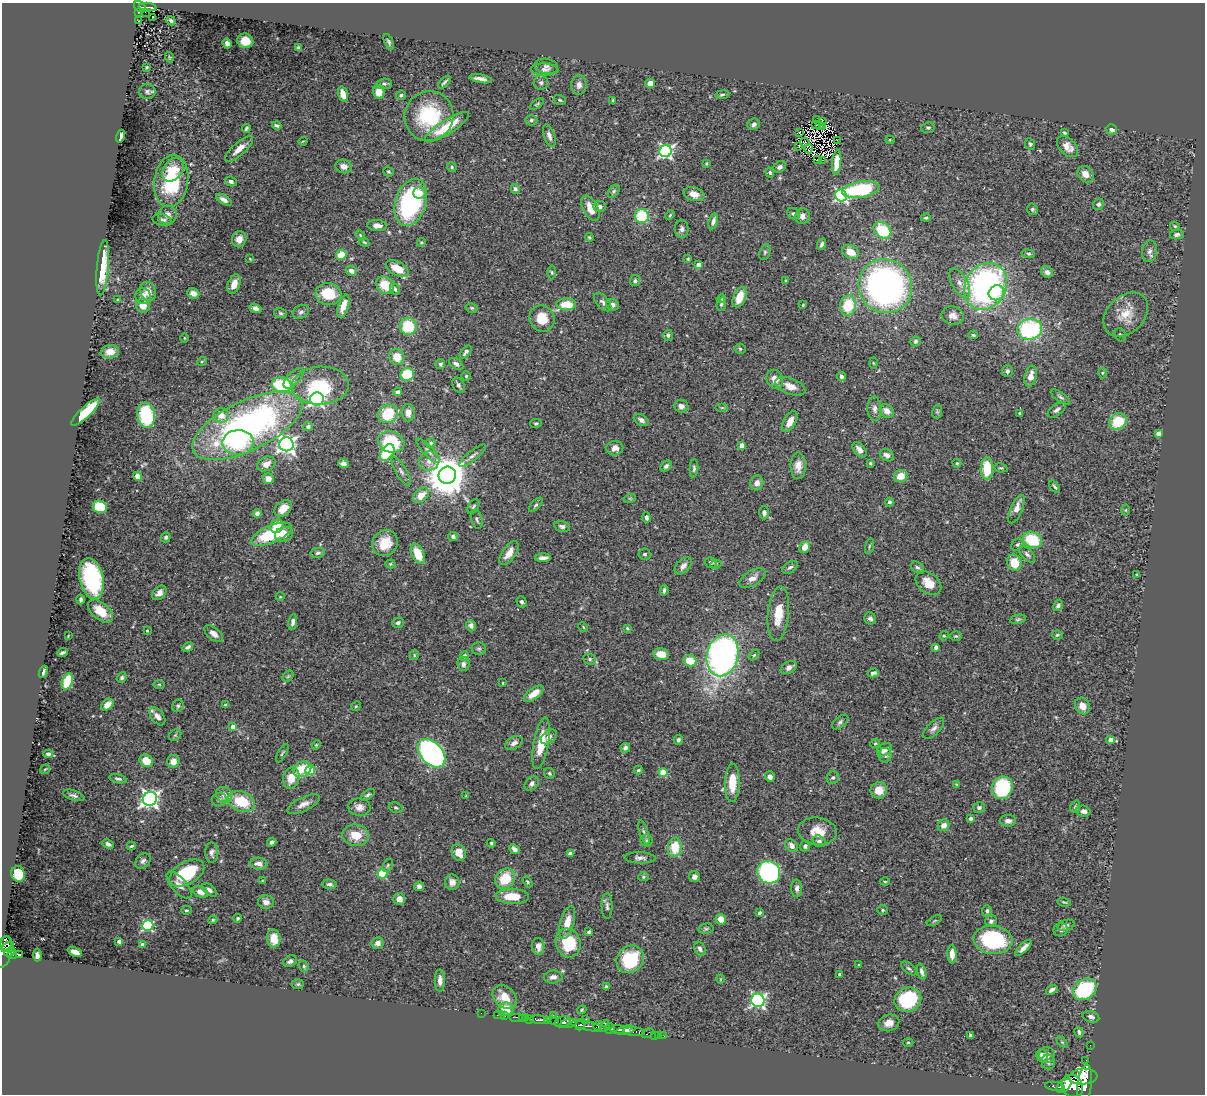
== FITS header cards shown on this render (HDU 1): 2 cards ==
NAXIS1  =                 1203
NAXIS2  =                 1092

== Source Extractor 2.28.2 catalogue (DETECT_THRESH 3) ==
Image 1203 x 1092 px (HDU 1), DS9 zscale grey, 1 PNG px = 1 image px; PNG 1207 x 1096 px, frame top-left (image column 1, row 1092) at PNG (2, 3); each listed source drawn as its Kron ellipse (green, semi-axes under 4 px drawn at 4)
Background 0.883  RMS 0.031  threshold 0.0926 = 3 sigma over >= 5 px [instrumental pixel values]
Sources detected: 502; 6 with non-positive FLUX_AUTO (blend fragments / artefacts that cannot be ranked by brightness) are neither listed nor drawn; the other 496 listed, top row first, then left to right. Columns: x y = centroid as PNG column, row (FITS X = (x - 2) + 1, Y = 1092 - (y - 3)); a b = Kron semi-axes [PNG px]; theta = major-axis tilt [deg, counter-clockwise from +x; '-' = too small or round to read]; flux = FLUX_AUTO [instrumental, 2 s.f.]
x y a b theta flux
140 7 6 4 -43 200
148 7 9 3 -4 160
139 12 3 2 - 29
145 12 2 2 - 13
153 17 3 2 - 1.8
139 21 3 2 - 1.1
171 21 4 3 - 5.4
245 41 8 7 - 31
389 42 8 4 -65 3.8
227 43 5 4 - 10
298 48 4 4 - 4.6
169 57 5 3 - 1.7
546 66 12 7 -11 8.2
147 67 3 3 - 2.4
544 69 14 6 -3 8.3
480 79 11 3 -10 9.9
444 82 8 3 45 4.3
541 83 7 7 - 6.4
650 83 5 4 - 16
384 84 8 5 7 4.3
579 85 10 7 82 12
147 91 8 7 - 6.4
379 92 7 5 -77 22
343 94 8 4 -73 18
401 95 5 4 - 3.3
722 95 7 4 7 3.6
560 100 6 4 -18 3.1
613 101 4 3 - 3.9
537 104 8 4 35 2.8
429 116 25 24 - 140
531 120 6 5 - 4.3
816 120 2 2 - 1.5
822 121 3 2 - 480
754 124 6 5 - 6.4
277 125 5 3 - 4
816 125 2 2 - 1.1
819 125 4 2 - 1.1
447 127 26 7 32 65
823 127 3 2 - 0.96
246 128 4 3 - 3.2
928 128 7 5 8 4.7
1112 129 5 5 - 8.1
799 133 4 3 - 5.3
1064 133 4 3 - 2.5
121 136 6 3 74 7.3
549 136 12 5 -71 8.1
890 140 4 4 - 2.1
303 141 4 3 - 1.5
837 141 4 2 - 1.4
805 142 4 2 - 1.6
1030 144 6 5 - 3.3
799 147 3 2 - 5.1
1067 147 13 8 -45 18
239 149 18 6 41 19
809 149 4 2 - 1.5
665 151 6 6 - 430
817 159 3 2 - 1.7
822 160 3 2 - 2.9
836 162 12 4 83 25
706 164 3 2 - 2
344 166 8 7 - 12
452 167 5 4 - 2.7
779 167 7 5 30 6.1
173 169 13 9 54 26
389 172 5 4 - 3.6
770 173 5 3 - 3
1085 174 9 7 -47 18
171 181 26 17 81 150
231 181 6 4 -26 5.8
515 189 5 4 - 4.4
861 190 19 8 9 160
614 191 7 4 50 3.8
420 193 6 6 - 17
694 194 10 6 -14 18
841 195 6 5 - 360
224 200 9 4 -30 8.9
411 202 24 15 72 300
1098 204 6 5 - 5.5
600 207 6 5 - 7.1
590 208 14 7 -62 28
1032 209 6 5 - 4.1
793 214 7 5 -31 5
167 215 9 9 - 12
670 215 5 3 - 2
642 216 7 7 - 79
802 216 8 7 - 11
926 218 5 3 - 3.9
162 220 10 5 -13 7
713 221 8 4 74 7.3
377 226 10 5 -4 10
1175 226 5 4 - 3.1
682 229 9 7 89 7.9
882 230 9 7 -37 96
1177 234 7 5 13 5.6
360 235 5 4 - 2.7
589 237 4 3 - 2.5
239 239 8 7 - 15
364 242 5 3 - 2.4
421 242 4 4 - 2.5
822 244 6 4 66 5.7
1150 251 11 7 81 8.8
765 252 8 5 72 4.5
850 252 9 6 -29 28
1028 254 7 4 -9 3.5
341 255 5 5 - 33
250 259 4 3 - 1.5
688 259 3 3 - 2
698 265 4 4 - 20
103 268 28 6 85 52
397 269 12 7 -29 36
351 271 6 5 - 8.3
552 272 7 3 -89 2.6
1047 272 6 5 - 9
635 281 5 5 - 4.1
786 281 4 3 - 2.1
960 283 16 8 -61 17
234 284 10 6 68 18
385 285 10 8 -43 39
885 286 27 26 - 820
986 286 24 20 61 620
395 289 6 4 -62 4.5
148 291 10 7 -69 21
193 293 6 5 - 10
996 293 8 7 - 26
328 294 13 11 -8 65
143 296 8 7 - 13
739 297 11 6 68 41
722 299 4 3 - 1.5
118 300 4 3 - 1.9
603 302 11 6 -47 7.6
566 304 10 6 -2 39
721 304 7 4 79 4.3
613 305 6 5 - 8.8
803 305 3 2 - 1.8
848 305 10 8 79 72
143 306 7 7 - 22
343 306 12 5 73 23
255 308 6 4 -19 7.8
472 308 6 4 -14 3.2
301 312 8 6 28 6.6
280 313 6 4 -17 3.5
1126 315 25 18 44 48
953 316 11 9 -16 13
542 318 13 12 - 41
408 326 8 8 - 76
1030 329 12 10 13 240
668 335 5 4 - 4.9
973 335 4 3 - 2.8
1120 335 7 5 -63 4.5
184 338 5 3 - 1.7
915 341 5 4 - 4
740 349 5 5 - 3.1
110 352 9 6 9 19
466 352 8 4 51 5.4
397 357 8 7 - 32
202 361 5 3 - 2.1
873 363 5 3 - 1.9
440 364 5 4 - 3.4
456 364 8 5 -33 6.2
1007 371 6 5 - 5.6
1102 373 5 3 - 2.2
407 374 7 6 - 91
466 376 4 4 - 2.3
841 376 4 4 - 7.2
1031 376 10 6 77 17
293 378 13 6 47 8.8
775 379 10 8 -67 17
282 385 10 7 -9 130
458 385 8 5 -64 6.3
320 386 28 19 4 110
790 386 16 8 -21 20
397 392 4 4 - 5.8
1060 397 11 4 -34 5.5
317 399 7 6 - 470
681 406 7 6 - 7.8
722 408 6 4 0 2.7
875 409 12 7 -87 9.5
1057 410 10 5 36 7.8
887 411 8 6 -42 15
86 412 19 5 44 85
937 412 7 5 79 3.3
408 413 9 6 -87 14
1020 413 3 3 - 2.6
388 414 10 8 39 77
146 415 13 8 -81 130
221 415 8 7 - 20
641 420 8 5 -32 7.6
790 422 11 6 61 20
1118 422 9 8 - 67
536 423 6 4 9 2.8
247 426 60 25 26 740
308 427 5 4 - 5.4
1158 433 4 4 - 12
391 442 13 10 -16 95
238 443 15 12 2 100
431 443 5 4 - 3
286 444 7 7 - 940
742 445 4 4 - 18
615 448 8 7 - 13
860 450 9 5 -49 11
428 451 16 5 -47 8.3
387 452 9 6 55 150
473 455 16 5 38 8.3
887 455 7 5 -32 8.7
429 461 10 9 - 16
870 463 3 3 - 2.9
957 463 4 4 - 2.3
266 464 10 7 22 14
343 464 5 4 - 9.2
666 466 6 4 46 5.4
798 466 13 7 90 18
694 468 9 4 87 5
987 468 11 6 89 61
1001 468 6 4 -10 2.9
401 471 16 5 -60 8.6
447 475 9 8 - 7000
137 476 5 4 - 13
901 476 7 6 - 27
268 479 5 5 - 17
757 483 7 6 - 12
1055 487 7 3 -53 3.4
421 495 9 6 39 24
630 498 6 4 18 2.7
889 502 4 4 - 6.8
536 505 8 4 47 4.2
473 506 8 5 59 4.4
100 507 7 6 - 65
283 508 10 6 41 25
1016 509 15 6 66 16
1126 510 5 4 - 2.4
764 513 6 5 - 6.5
257 514 4 4 - 6.8
646 517 5 4 - 5.7
477 519 10 5 -73 5.3
277 526 7 6 - 36
562 526 8 5 -12 6.5
271 534 22 8 22 110
284 534 9 7 20 20
453 536 5 4 - 5.3
166 537 5 4 - 5.1
1032 540 10 7 -25 83
385 543 13 12 - 40
1017 545 7 5 42 4.3
869 546 8 3 77 2.6
805 547 6 5 - 20
318 553 7 5 11 4.4
509 553 14 6 56 19
418 554 11 6 -65 45
645 554 6 5 - 4.7
1027 554 10 5 -45 5.9
543 558 8 4 2 8.7
711 562 6 5 - 5.5
1014 563 8 7 - 48
390 564 5 4 - 2.5
716 564 6 3 20 3
683 566 10 6 45 9.9
790 567 8 5 31 6.2
917 568 7 5 -36 4.4
1136 574 2 2 - 1.6
752 578 14 7 30 14
91 579 20 12 -76 280
928 583 14 10 -38 29
664 590 5 3 - 4.3
159 593 8 6 45 12
280 597 4 3 - 1.4
81 599 5 3 - 4.8
521 602 6 5 - 5.2
1058 605 6 4 60 6
100 611 15 8 -40 40
778 614 27 10 84 46
870 618 6 5 - 5.7
1018 619 8 4 13 3.7
293 622 8 4 80 8
398 623 6 5 - 5.2
471 626 6 5 - 6.7
583 627 5 3 - 2.2
627 628 4 4 - 2.4
147 631 4 3 - 2
214 634 11 6 -39 12
1057 635 5 4 - 3.1
68 636 3 2 - 1.5
944 636 5 4 - 2.3
956 636 6 4 -1 3.1
188 647 6 3 32 5.7
936 647 4 4 - 5.5
479 649 7 6 - 4.3
62 653 5 3 - 4.4
661 654 8 6 -13 29
414 655 5 4 - 2.5
723 655 21 15 77 730
754 655 6 4 45 2.7
465 656 5 4 - 8.9
590 659 6 5 - 4.2
690 661 7 5 -15 48
463 664 7 6 - 7.1
789 667 9 5 31 9.2
43 672 6 3 68 5.7
873 673 6 4 16 6.7
288 676 6 4 44 3.1
122 678 5 4 - 3.6
67 681 8 5 70 91
503 683 3 2 - 1.8
159 684 6 3 0 2.2
534 694 11 5 36 24
107 705 7 5 42 15
225 705 3 3 - 2.9
178 706 6 5 - 4.3
356 706 5 4 - 2.3
1082 706 9 7 -59 17
157 716 10 6 -53 14
840 722 9 5 38 5.5
233 726 4 4 - 16
934 728 13 6 46 8.6
175 735 7 5 44 3.4
549 737 9 6 39 8.3
678 740 5 4 - 4.8
1110 740 4 4 - 15
514 743 9 6 29 8.9
541 743 26 7 80 50
875 743 5 4 - 2.5
316 745 5 4 - 2.2
625 748 5 4 - 6.9
884 750 8 6 34 16
282 753 10 3 60 3.4
432 753 16 11 -48 610
48 754 4 4 - 4.5
885 755 7 6 - 6.1
146 761 7 6 - 27
173 761 6 6 - 17
45 769 5 3 - 1.7
302 769 9 7 25 44
310 770 5 4 - 97
638 770 4 3 - 3.1
549 773 6 5 - 3.9
663 773 4 4 - 64
770 777 5 5 - 7.1
291 778 10 8 77 33
833 778 6 6 - 4.5
118 779 9 4 -13 4.4
532 783 8 6 46 7
732 783 19 7 89 43
956 784 3 2 - 1.5
1002 788 11 10 - 160
879 790 8 8 - 29
74 795 11 5 -17 5.8
224 795 8 7 - 15
368 795 8 4 34 4.5
465 796 4 2 - 1.3
150 799 7 6 - 870
219 800 7 6 - 5
241 802 14 9 -21 72
303 804 17 7 25 14
359 807 11 8 -5 13
1075 807 6 5 - 3.3
396 808 7 5 -20 3.8
979 808 6 5 - 5.5
1083 811 7 5 -13 7.8
971 818 4 4 - 4.6
1008 821 8 5 -1 7.5
944 825 6 5 - 15
817 831 19 13 -6 38
644 832 12 4 -73 5.6
356 835 13 11 -6 38
647 841 6 6 - 4.2
819 841 6 5 - 7.7
272 842 5 4 - 5.8
491 843 4 4 - 3.2
108 844 6 4 -25 6.8
131 846 4 3 - 3.2
792 846 7 5 -49 12
805 846 5 5 - 5.3
675 847 10 7 83 52
514 849 6 4 -41 9.2
459 852 8 7 - 22
212 853 10 6 -89 8
570 853 4 3 - 9.3
640 858 15 5 -2 8.9
143 861 8 6 47 7.1
258 864 9 6 -4 11
388 865 7 4 61 3.3
769 872 12 11 - 400
187 873 19 11 29 120
18 874 8 6 -75 68
382 874 5 5 - 110
643 877 5 4 - 3.2
694 877 5 5 - 9.4
505 879 11 9 50 59
262 881 4 2 - 1.5
885 881 5 3 - 2.5
452 882 8 7 - 11
527 882 6 4 -57 2.7
330 884 7 4 -5 5
179 885 17 7 -49 17
419 886 5 4 - 6.5
797 888 9 5 -88 7.7
209 890 8 5 -40 6.8
201 892 8 5 -22 17
512 896 17 7 -2 43
399 899 6 6 - 13
266 902 8 7 - 10
1064 902 7 3 -15 2.8
607 906 13 5 -89 6.5
186 910 5 4 - 2.6
883 910 5 4 - 3
987 911 6 4 87 4.6
759 913 4 3 - 3.3
238 918 4 3 - 3
721 919 5 5 - 21
213 920 4 4 - 2.1
934 921 8 3 30 2.7
991 921 6 6 - 5.5
567 922 17 7 75 26
1066 925 9 5 17 7
148 926 5 5 - 210
706 929 7 5 9 4.2
1061 930 7 6 - 4.9
589 932 4 3 - 3.6
274 938 9 7 -83 26
993 940 19 14 -6 220
119 941 4 3 - 9.6
378 943 6 5 - 10
568 943 14 12 -72 84
6 944 7 6 - 550
143 945 4 4 - 16
538 946 8 6 -87 13
8 947 7 3 34 460
1024 948 10 4 45 11
700 949 7 5 -63 7
3 952 16 8 76 720
10 952 5 3 - 390
75 952 7 4 -24 13
952 954 9 4 -88 21
12 955 5 3 - 140
20 955 4 3 - 250
37 955 6 4 -88 7
630 959 14 13 - 99
290 961 7 5 32 6
859 965 4 3 - 2.1
304 966 6 4 -69 3.3
909 968 9 5 -40 4.8
922 972 8 4 -74 6.7
840 974 4 4 - 4
553 977 9 6 5 9.7
720 979 4 3 - 1.4
440 980 11 5 -90 11
298 984 6 5 - 3.6
606 987 4 3 - 5.1
1085 989 13 9 33 160
1052 990 6 4 34 6.9
505 997 13 10 -42 34
758 1000 7 6 - 470
908 1000 13 12 - 160
506 1009 7 6 - 36
582 1010 5 3 - 2.2
481 1013 2 2 - 7.4
499 1015 5 2 - 25
553 1015 2 2 - 19
505 1016 2 2 - 14
516 1017 7 2 0 50
1091 1017 8 5 -18 6.6
522 1018 2 2 - 15
526 1018 3 3 - 170
529 1019 3 2 - 100
539 1020 9 3 -7 690
547 1020 4 3 - 880
586 1020 2 2 - 18
555 1021 4 3 - 730
563 1022 8 5 14 2200
889 1023 10 8 17 15
568 1024 9 4 10 660
580 1024 6 5 - 540
589 1026 18 3 -10 660
598 1026 5 3 - 370
605 1026 6 4 66 640
610 1028 5 5 - 270
618 1030 7 4 -5 1400
626 1030 10 4 12 910
634 1032 11 3 -5 950
1079 1032 5 4 - 5.5
648 1033 6 3 38 39
654 1035 2 2 - 12
658 1035 2 2 - 31
971 1035 4 3 - 3.9
664 1036 3 2 - 3.2
908 1042 5 3 - 2.3
1062 1042 6 4 -45 2.9
1090 1045 2 2 - 12
1047 1055 8 7 - 13
1042 1056 7 5 -68 10
1086 1060 2 2 - 9
1048 1062 7 6 - 5.3
1083 1077 14 8 4 4800
1085 1084 19 7 82 5000
1064 1086 8 5 40 2800
1072 1086 12 10 -54 5400
1055 1087 10 3 -9 540
At the frame edge (FLAGS 8, measured only in part): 1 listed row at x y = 3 952
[6 non-positive-flux detections neither listed nor drawn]